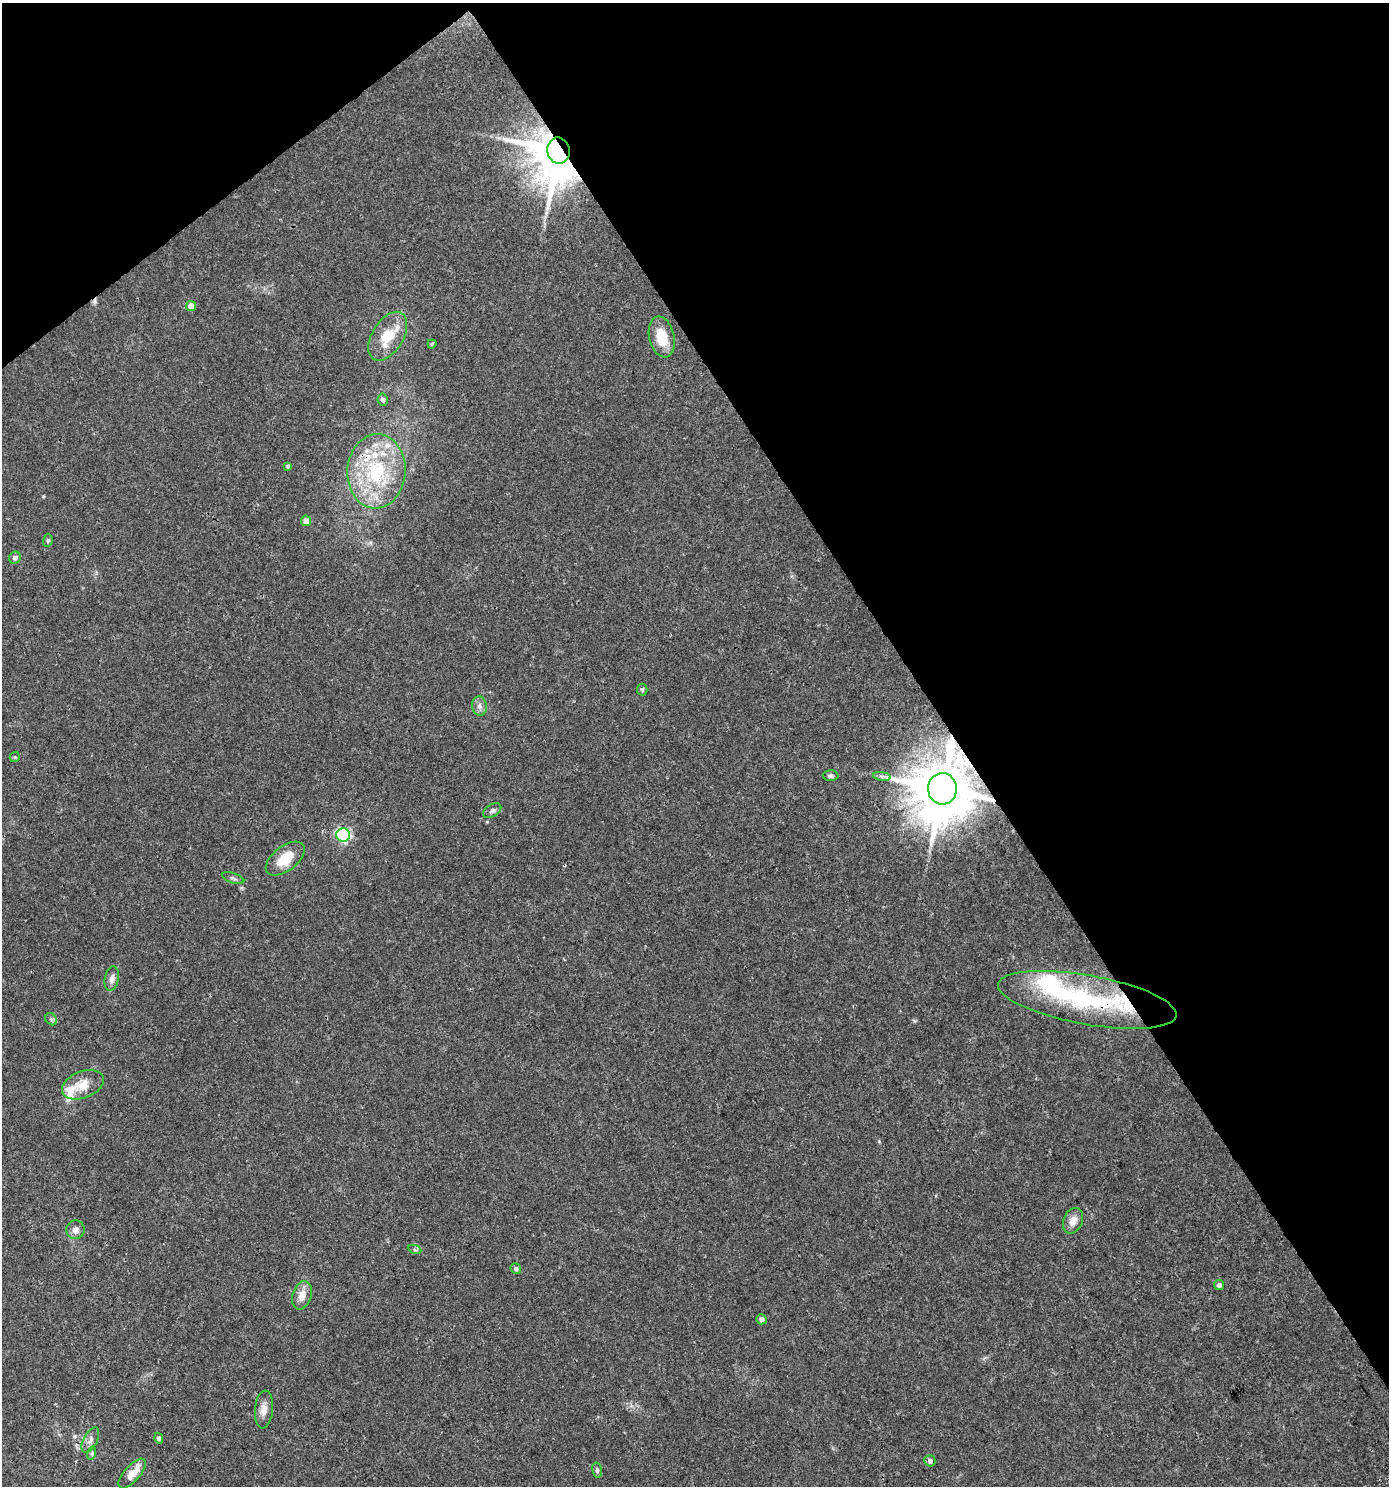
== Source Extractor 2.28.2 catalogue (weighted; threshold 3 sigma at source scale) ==
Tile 3 of 4 x 4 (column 3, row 1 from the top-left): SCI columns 2966-4352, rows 4454-5937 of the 5869 x 5943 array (HDU 1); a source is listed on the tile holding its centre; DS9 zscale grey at full resolution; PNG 1391 x 1488 px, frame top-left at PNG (2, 3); each listed source drawn as its Kron ellipse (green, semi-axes under 4 px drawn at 4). Shown black and unused: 35% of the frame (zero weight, under 3 of 4 exposures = <1% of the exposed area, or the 3 px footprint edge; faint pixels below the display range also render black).
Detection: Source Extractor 2.28.2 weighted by HDU 2 'WHT'; one run over the whole footprint, this tile lists its part. Background 0.0333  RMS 0.0033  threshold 0.015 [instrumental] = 3 sigma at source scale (4.5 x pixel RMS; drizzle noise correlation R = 1.50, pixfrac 1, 0.0396/0.0396 arcsec/px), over >= 5 px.
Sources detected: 47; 1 cosmic-ray / hot-pixel residue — neither listed nor drawn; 7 inside a brighter listed object's ellipse — not listed separately; the other 39 listed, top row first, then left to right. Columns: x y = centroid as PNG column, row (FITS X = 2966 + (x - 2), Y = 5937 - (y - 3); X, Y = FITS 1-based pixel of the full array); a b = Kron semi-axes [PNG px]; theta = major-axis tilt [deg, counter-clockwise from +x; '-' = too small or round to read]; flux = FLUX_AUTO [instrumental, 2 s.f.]
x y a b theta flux
558 151 13 11 -79 2000
191 306 5 5 - 4.6
388 336 27 15 58 10
662 337 21 12 -77 7.5
432 344 4 4 - 0.47
383 399 6 5 - 1.2
288 466 4 4 - 0.55
376 471 37 29 86 28
306 521 5 5 - 2.7
48 540 6 5 - 0.63
15 558 6 5 - 1.1
642 690 6 5 - 0.52
479 706 9 7 -80 1.6
15 757 5 5 - 0.4
831 776 8 5 -1 0.92
882 776 9 4 -9 0.88
942 789 16 14 -88 2400
492 811 10 6 32 0.93
343 835 7 6 - 51
285 859 23 12 38 8.1
233 878 11 5 -18 0.89
112 979 12 7 79 1.8
1087 1000 90 24 -10 46
51 1019 7 5 -46 0.73
83 1085 22 13 22 6
1073 1221 13 9 67 3.2
75 1230 9 9 - 1.9
415 1250 7 4 -20 0.63
516 1269 6 5 - 0.91
1219 1285 5 5 - 0.89
302 1295 14 9 72 3.5
761 1319 5 5 - 1.5
264 1409 19 9 85 2.8
159 1438 5 4 - 0.78
90 1440 14 7 63 1.8
92 1453 6 4 72 0.59
930 1461 6 5 - 1.1
597 1470 7 4 -77 0.7
132 1474 18 8 49 4.6
Overlapping masked pixels (flux is a lower limit): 4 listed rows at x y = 558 151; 376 471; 942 789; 1087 1000